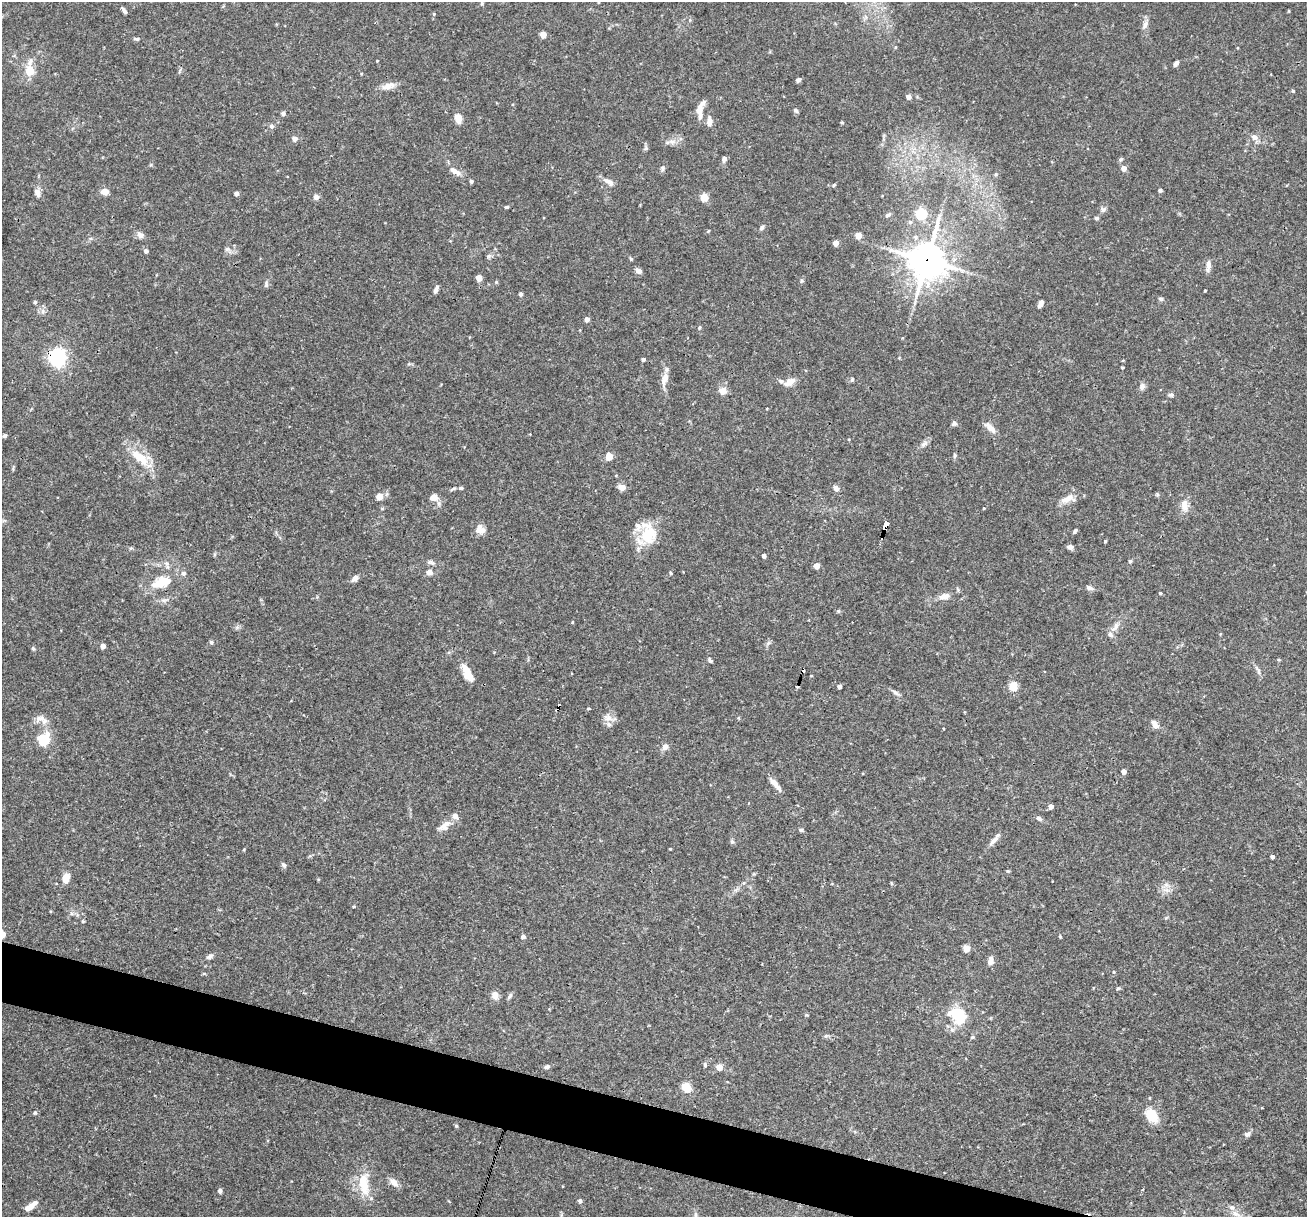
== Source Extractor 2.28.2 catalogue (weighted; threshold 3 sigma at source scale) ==
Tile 6 of 4 x 4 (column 2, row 2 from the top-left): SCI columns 1306-2610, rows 2683-3897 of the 5220 x 5238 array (HDU 1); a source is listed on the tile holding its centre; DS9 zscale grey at full resolution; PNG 1309 x 1219 px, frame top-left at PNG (2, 2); no overlay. Shown black and unused: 4% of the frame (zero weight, under 3 of 4 exposures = <1% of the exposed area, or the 3 px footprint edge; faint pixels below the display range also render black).
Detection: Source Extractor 2.28.2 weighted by HDU 2 'WHT'; one run over the whole footprint, this tile lists its part. Background 0.0759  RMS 0.0036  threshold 0.016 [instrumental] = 3 sigma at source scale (4.5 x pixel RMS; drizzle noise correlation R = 1.50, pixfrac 1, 0.05/0.05 arcsec/px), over >= 5 px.
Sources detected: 178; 1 inside a brighter object's white glare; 5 cosmic-ray / hot-pixel residue — not listed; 7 inside a brighter listed object's ellipse — not listed separately; the other 165 listed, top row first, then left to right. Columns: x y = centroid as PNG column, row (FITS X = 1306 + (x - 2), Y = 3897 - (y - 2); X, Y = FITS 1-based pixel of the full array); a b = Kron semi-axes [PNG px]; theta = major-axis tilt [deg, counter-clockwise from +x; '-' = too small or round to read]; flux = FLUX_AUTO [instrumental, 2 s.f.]
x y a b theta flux
124 11 9 4 -57 0.88
434 14 4 4 - 0.39
690 20 5 3 - 0.4
1145 25 12 6 77 1.5
543 35 4 4 - 5.9
137 39 7 4 -4 0.61
1176 63 7 4 55 0.96
30 71 15 12 -78 4.6
798 80 6 4 41 0.78
388 86 19 8 15 2.7
1293 91 5 4 - 0.39
908 97 4 4 - 2.2
700 110 21 7 76 3.7
796 111 7 5 -58 0.64
283 113 5 4 - 0.84
458 118 8 6 -69 4.4
709 121 11 6 90 2.2
842 122 4 4 - 0.36
271 126 6 6 - 0.82
1254 137 8 7 - 1.8
295 139 6 5 - 1.5
672 142 8 6 -17 1.3
646 148 7 4 71 0.62
724 159 7 5 77 1.2
1121 159 6 4 48 0.56
663 168 7 5 70 0.72
1124 168 5 4 - 2.7
455 171 17 7 -34 2.6
471 181 4 4 - 0.8
609 182 15 6 -25 2
834 185 5 4 - 0.44
1160 190 4 4 - 1
104 192 8 6 -9 2.4
37 193 12 7 -69 1.6
236 193 4 4 - 1.3
316 197 7 7 - 1.3
704 197 5 5 - 11
507 207 5 3 - 0.49
1103 209 8 6 55 0.98
921 214 5 5 - 28
888 215 7 4 31 0.66
1097 218 5 4 - 0.6
910 222 5 5 - 0.62
762 228 7 5 47 0.77
140 235 9 7 -45 1.5
858 235 4 4 - 5.2
836 243 4 4 - 3.7
227 249 7 5 20 0.96
146 251 4 4 - 1.2
488 256 6 4 89 0.62
927 260 13 11 80 680
1208 265 15 5 83 1.8
639 271 8 6 -25 1.3
479 278 4 4 - 5.2
801 281 5 3 - 0.49
266 284 9 4 84 0.71
436 289 9 4 67 1.2
1205 290 3 2 - 0.3
521 294 5 4 - 0.63
1160 298 6 4 -19 0.51
35 302 5 4 - 0.51
1041 304 8 5 61 1.5
587 319 4 4 - 2
699 328 6 3 71 0.4
58 355 6 5 - 84
643 359 4 4 - 0.77
1122 367 3 3 - 0.45
665 379 22 7 75 3.1
852 379 6 4 73 0.54
790 382 13 7 31 2.8
1142 386 9 7 59 1.3
723 391 11 9 -5 2.2
1171 395 7 5 -1 0.73
954 423 7 6 - 0.79
990 428 19 7 -45 2.3
5 436 5 4 - 0.67
924 444 12 5 33 1.2
955 455 7 4 84 0.58
139 457 31 11 -40 8.5
609 457 5 4 - 8.7
622 487 6 5 - 3.1
461 488 5 4 - 0.56
836 488 8 6 -44 1.2
453 489 10 3 25 0.58
1157 494 6 4 -46 0.44
379 497 5 4 - 5.8
434 497 8 7 - 2.9
1067 499 18 8 25 3
1184 505 17 9 -81 3
984 508 3 3 - 0.32
885 523 6 4 77 9.6
478 529 14 8 67 2
884 529 5 4 - 6.7
1075 531 6 4 58 0.61
648 534 30 19 -84 12
1105 541 3 3 - 0.38
1070 547 7 6 - 1.1
764 556 4 4 - 1.3
1130 561 5 4 - 0.53
431 562 9 5 -24 0.87
817 566 4 4 - 3.6
429 572 7 6 - 1.5
183 573 6 6 - 0.85
355 578 8 5 48 1.7
161 583 22 14 23 8
1089 588 9 6 -17 1.1
1160 593 4 3 - 0.44
944 596 12 7 9 2.3
838 611 5 5 - 0.43
572 622 5 3 - 0.29
1115 627 16 7 54 2.2
1220 634 5 3 - 0.27
211 642 6 5 - 0.6
103 646 4 4 - 2.1
33 648 5 5 - 0.49
710 660 7 4 -47 0.72
467 673 25 9 -63 4.6
839 686 4 4 - 1.4
1013 686 5 5 - 16
895 692 11 5 -39 1.1
40 718 14 8 11 2
608 718 14 6 -27 2
739 718 5 3 - 0.41
1155 724 11 6 -56 2
43 740 6 5 - 31
665 747 9 7 36 1.5
1124 771 4 4 - 2.5
775 784 20 6 -50 2.6
1051 807 4 4 - 1.9
1039 819 8 5 -32 0.89
444 826 20 10 34 3.2
801 830 5 4 - 0.6
994 840 17 5 48 2
732 842 6 4 -2 0.56
670 849 3 2 - 0.3
1272 857 3 3 - 0.83
284 865 7 5 -43 0.81
1008 871 5 4 - 0.39
66 878 9 6 79 4.3
891 883 6 3 -71 0.38
2 934 5 4 - 6.7
1060 936 4 3 - 0.43
523 937 5 4 - 0.89
966 948 5 4 - 7.5
210 956 9 6 33 1
990 961 10 7 79 1.9
1118 988 6 3 18 0.41
495 995 9 7 -86 2.3
510 996 9 4 57 0.72
958 1015 19 15 -40 13
973 1037 5 4 - 0.44
705 1065 7 3 83 0.5
547 1067 8 5 19 0.77
719 1067 4 4 - 6.3
686 1087 9 7 -50 5.9
35 1113 5 4 - 0.48
1151 1115 11 8 -56 11
1247 1134 7 6 - 1.1
393 1182 12 8 -45 2.3
364 1184 34 12 -81 8.6
220 1191 5 4 - 0.97
580 1201 4 4 - 0.83
29 1207 15 7 31 2.8
1232 1207 8 6 -52 1.3
695 1215 9 4 -82 0.87
Overlapping masked pixels (flux is a lower limit): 4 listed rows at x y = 927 260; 58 355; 885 523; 884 529
Isophote crosses this tile's border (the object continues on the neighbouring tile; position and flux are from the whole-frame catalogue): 1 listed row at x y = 2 934
Unlisted compact peaks at least as high as the median listed source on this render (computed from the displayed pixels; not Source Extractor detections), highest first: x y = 456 1126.